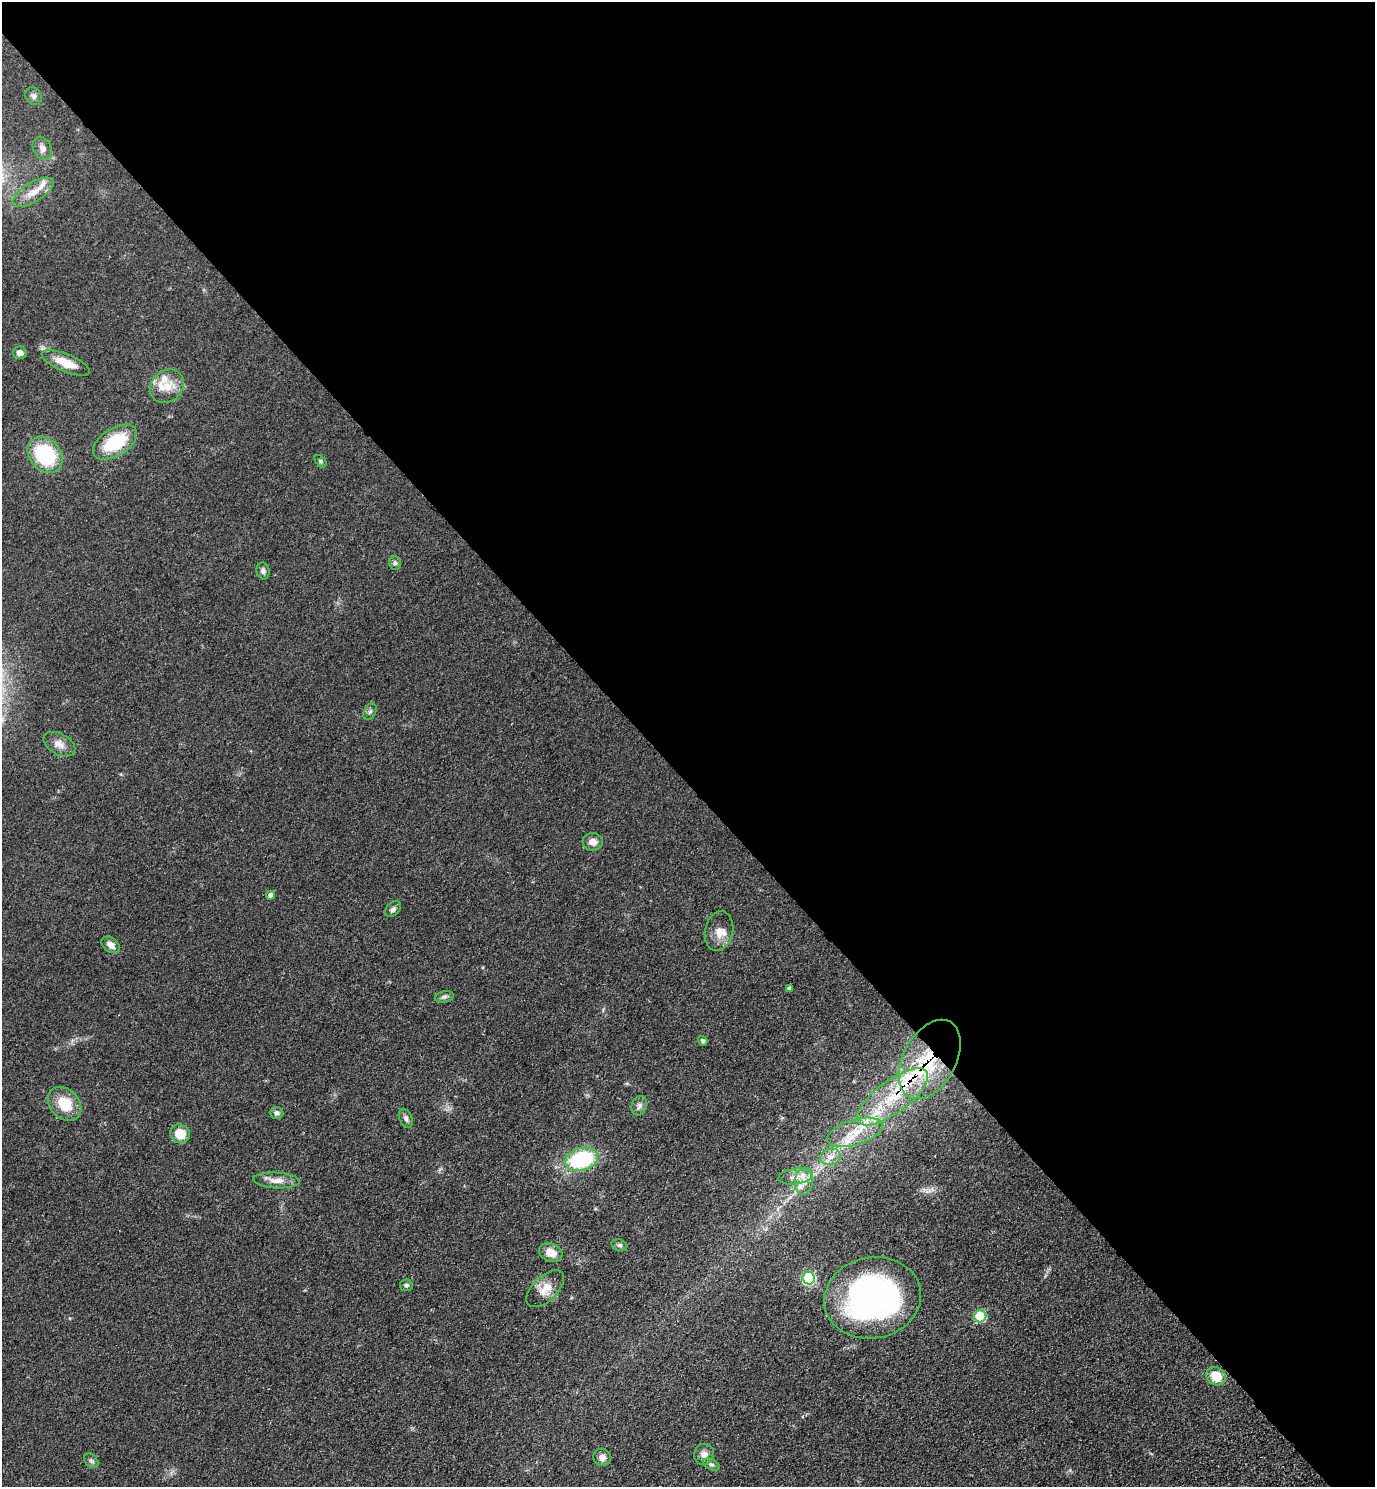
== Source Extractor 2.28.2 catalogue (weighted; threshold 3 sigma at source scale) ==
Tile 3 of 4 x 4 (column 3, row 1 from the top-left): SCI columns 3126-4498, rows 4543-6027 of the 6111 x 6115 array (HDU 1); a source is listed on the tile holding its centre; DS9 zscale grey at full resolution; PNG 1377 x 1489 px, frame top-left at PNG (2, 2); each listed source drawn as its Kron ellipse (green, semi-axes under 4 px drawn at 4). Shown black and unused: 53% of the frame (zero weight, under 3 of 4 exposures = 6% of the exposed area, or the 3 px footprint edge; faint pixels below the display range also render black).
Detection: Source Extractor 2.28.2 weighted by HDU 2 'WHT'; one run over the whole footprint, this tile lists its part. Background 0.0752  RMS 0.0062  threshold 0.0277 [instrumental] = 3 sigma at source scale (4.5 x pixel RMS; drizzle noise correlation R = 1.50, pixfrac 1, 0.05/0.05 arcsec/px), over >= 5 px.
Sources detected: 52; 6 inside a brighter listed object's ellipse — not listed separately; the other 46 listed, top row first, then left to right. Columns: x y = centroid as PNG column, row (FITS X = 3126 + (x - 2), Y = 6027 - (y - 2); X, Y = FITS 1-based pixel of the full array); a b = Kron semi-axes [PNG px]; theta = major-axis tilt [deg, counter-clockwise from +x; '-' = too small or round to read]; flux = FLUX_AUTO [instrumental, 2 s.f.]
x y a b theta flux
34 96 9 7 -57 2.2
42 148 12 9 -66 3.5
33 192 23 9 31 8.2
20 353 7 6 - 3.3
66 363 26 9 -22 12
167 386 18 15 45 11
115 442 24 13 32 31
45 455 20 15 -48 45
321 461 7 4 -47 0.98
395 563 7 6 - 1.4
263 571 8 6 -77 1.9
370 712 9 5 62 1.5
59 744 17 10 -28 5.2
593 842 10 8 -1 4.5
270 895 5 4 - 2.9
393 909 9 6 41 2
719 931 20 14 79 7.6
111 945 10 7 -38 4
789 989 4 4 - 1.9
444 997 9 5 13 1.6
703 1041 5 4 - 1.6
930 1059 43 26 62 47
893 1097 42 16 36 34
65 1104 19 14 -48 16
639 1106 10 7 72 2.5
277 1113 7 6 - 1.9
406 1118 10 6 -65 2.1
855 1132 29 12 17 17
180 1134 10 9 - 10
830 1157 10 8 14 4.4
582 1159 17 11 16 54
795 1177 17 8 7 6
276 1180 23 8 -3 6.2
804 1181 13 9 82 6.4
619 1245 8 5 -14 1.5
551 1252 12 9 -22 7.1
809 1278 6 6 - 84
406 1285 6 5 - 1.4
545 1289 23 12 44 8.2
873 1298 49 40 11 190
980 1316 6 6 - 41
1216 1376 10 9 - 12
704 1454 10 10 - 4.2
602 1457 9 8 - 3.7
91 1461 8 6 -49 1.6
711 1464 9 5 -26 1.6
Overlapping masked pixels (flux is a lower limit): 3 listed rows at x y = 930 1059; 893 1097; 873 1298